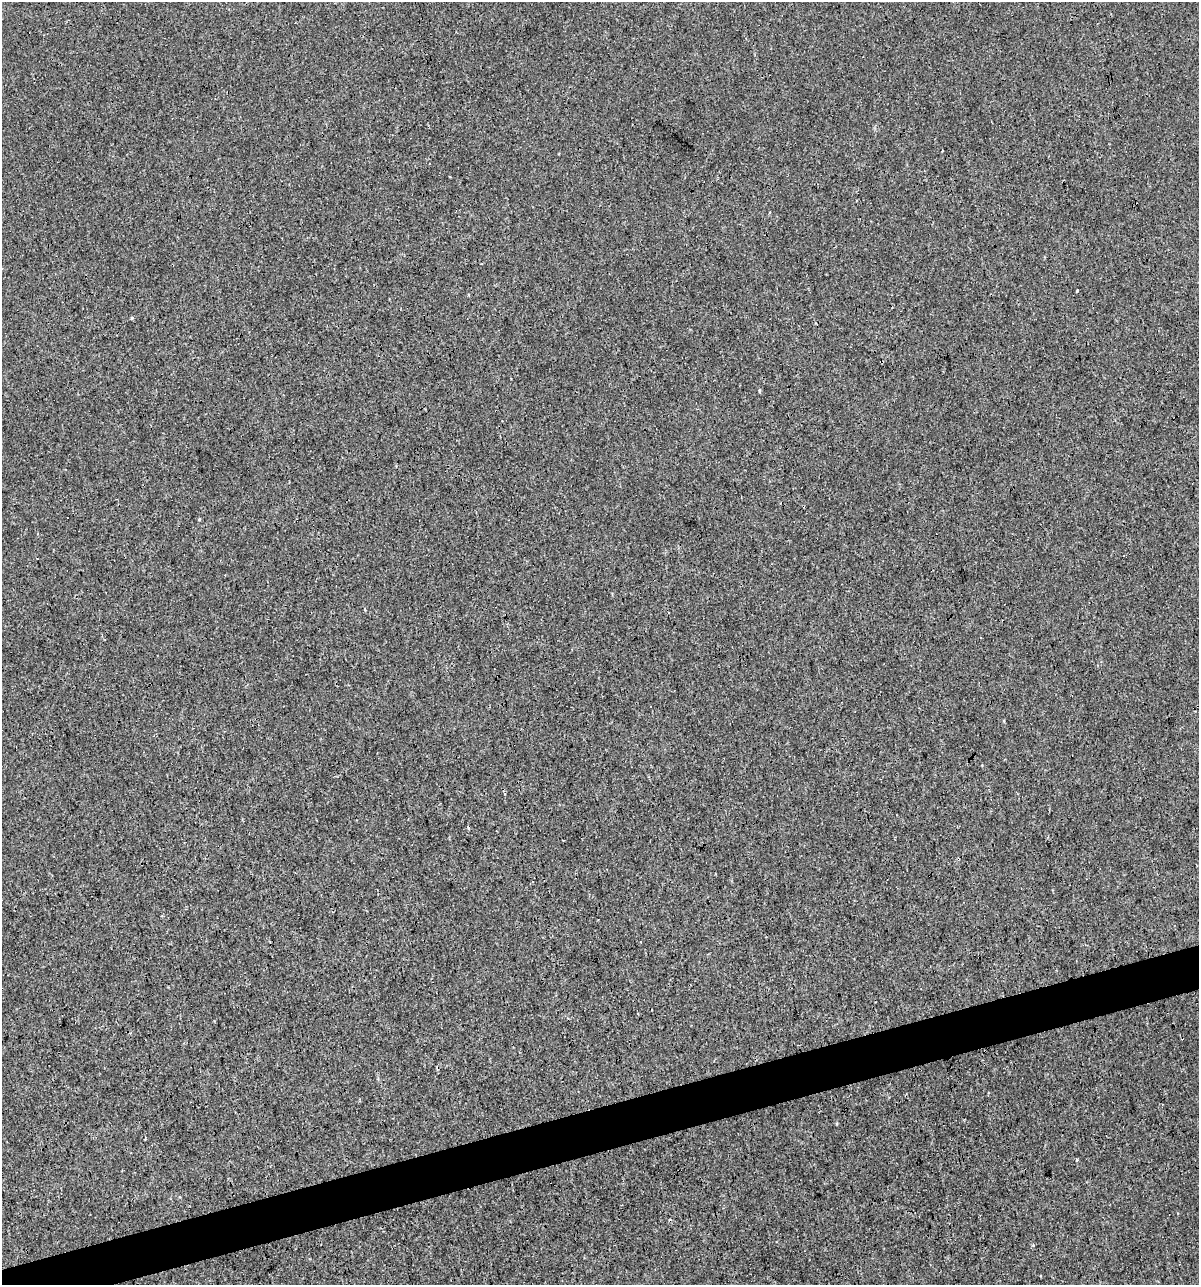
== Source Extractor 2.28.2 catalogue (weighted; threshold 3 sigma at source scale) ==
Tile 7 of 4 x 4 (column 3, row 2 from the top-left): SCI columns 2441-3637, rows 2567-3849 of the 4930 x 5132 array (HDU 1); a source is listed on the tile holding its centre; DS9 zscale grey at full resolution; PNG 1201 x 1287 px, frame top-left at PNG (2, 2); no overlay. Shown black and unused: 4% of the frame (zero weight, under 3 of 4 exposures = <1% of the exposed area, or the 3 px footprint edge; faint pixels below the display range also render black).
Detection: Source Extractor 2.28.2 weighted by HDU 2 'WHT'; one run over the whole footprint, this tile lists its part. Background 4.00e-05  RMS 0.0017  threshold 0.00747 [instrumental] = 3 sigma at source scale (4.5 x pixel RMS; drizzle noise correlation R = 1.50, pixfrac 1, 0.0396/0.0396 arcsec/px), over >= 5 px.
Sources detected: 6; all 6 listed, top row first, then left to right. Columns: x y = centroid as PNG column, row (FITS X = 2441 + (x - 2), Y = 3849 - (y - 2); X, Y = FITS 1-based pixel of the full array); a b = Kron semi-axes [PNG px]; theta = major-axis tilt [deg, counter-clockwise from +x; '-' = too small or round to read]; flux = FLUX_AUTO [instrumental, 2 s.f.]
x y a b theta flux
769 213 3 3 - 0.19
1077 290 3 2 - 0.12
132 318 4 4 - 0.15
981 638 3 3 - 0.68
468 827 3 2 - 0.45
1077 1160 3 3 - 0.2